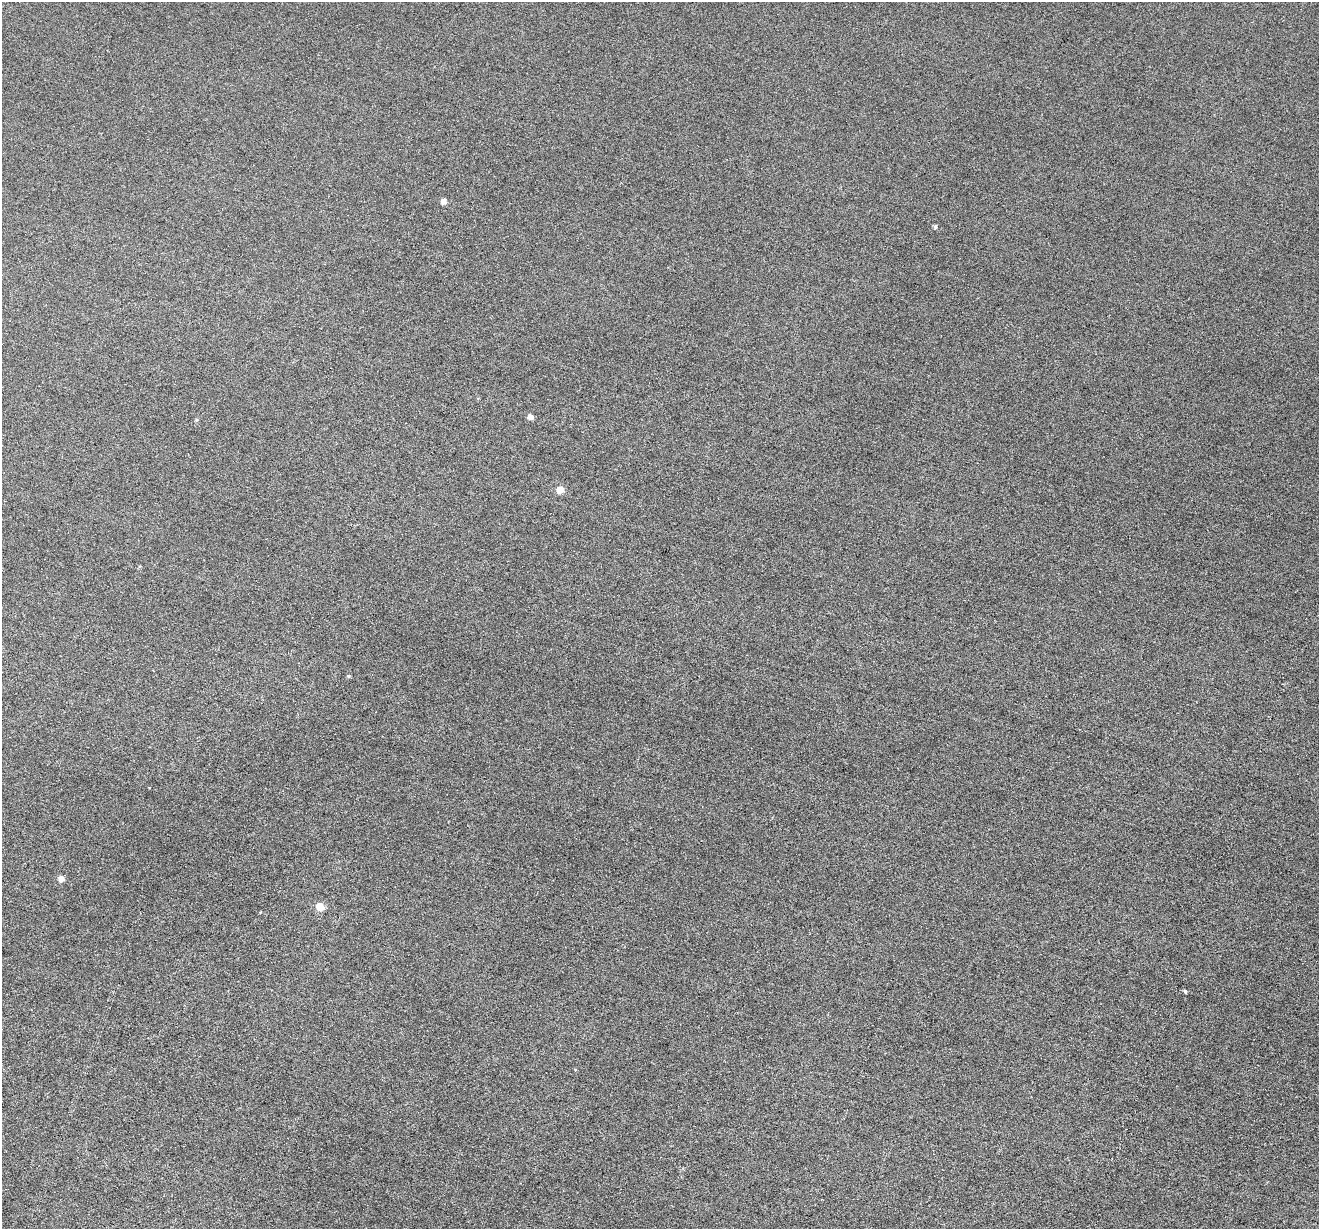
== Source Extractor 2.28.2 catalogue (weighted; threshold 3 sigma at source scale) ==
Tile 7 of 4 x 4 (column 3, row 2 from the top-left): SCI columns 2640-3956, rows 2708-3934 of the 5274 x 5288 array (HDU 1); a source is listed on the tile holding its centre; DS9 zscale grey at full resolution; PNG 1321 x 1231 px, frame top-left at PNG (2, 2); no overlay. Nothing masked; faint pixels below the display range render black.
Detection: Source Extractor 2.28.2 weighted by HDU 2 'WHT'; one run over the whole footprint, this tile lists its part. Background 0.0504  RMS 0.0056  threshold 0.0228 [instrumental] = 3 sigma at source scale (4.09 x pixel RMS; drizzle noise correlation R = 1.36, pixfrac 0.8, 0.05/0.05 arcsec/px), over >= 5 px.
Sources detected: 10; all 10 listed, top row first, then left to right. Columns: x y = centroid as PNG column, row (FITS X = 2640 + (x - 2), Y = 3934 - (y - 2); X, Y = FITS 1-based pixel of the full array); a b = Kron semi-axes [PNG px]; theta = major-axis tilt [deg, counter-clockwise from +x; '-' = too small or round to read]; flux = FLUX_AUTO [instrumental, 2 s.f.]
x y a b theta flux
443 201 5 5 - 2.5
935 226 5 4 - 1
530 417 5 5 - 2
197 420 4 3 - 0.63
560 490 6 5 - 5.7
348 676 4 4 - 0.63
61 879 6 5 - 2.5
320 906 6 6 - 7.4
260 912 3 3 - 0.36
1185 991 5 4 - 0.62